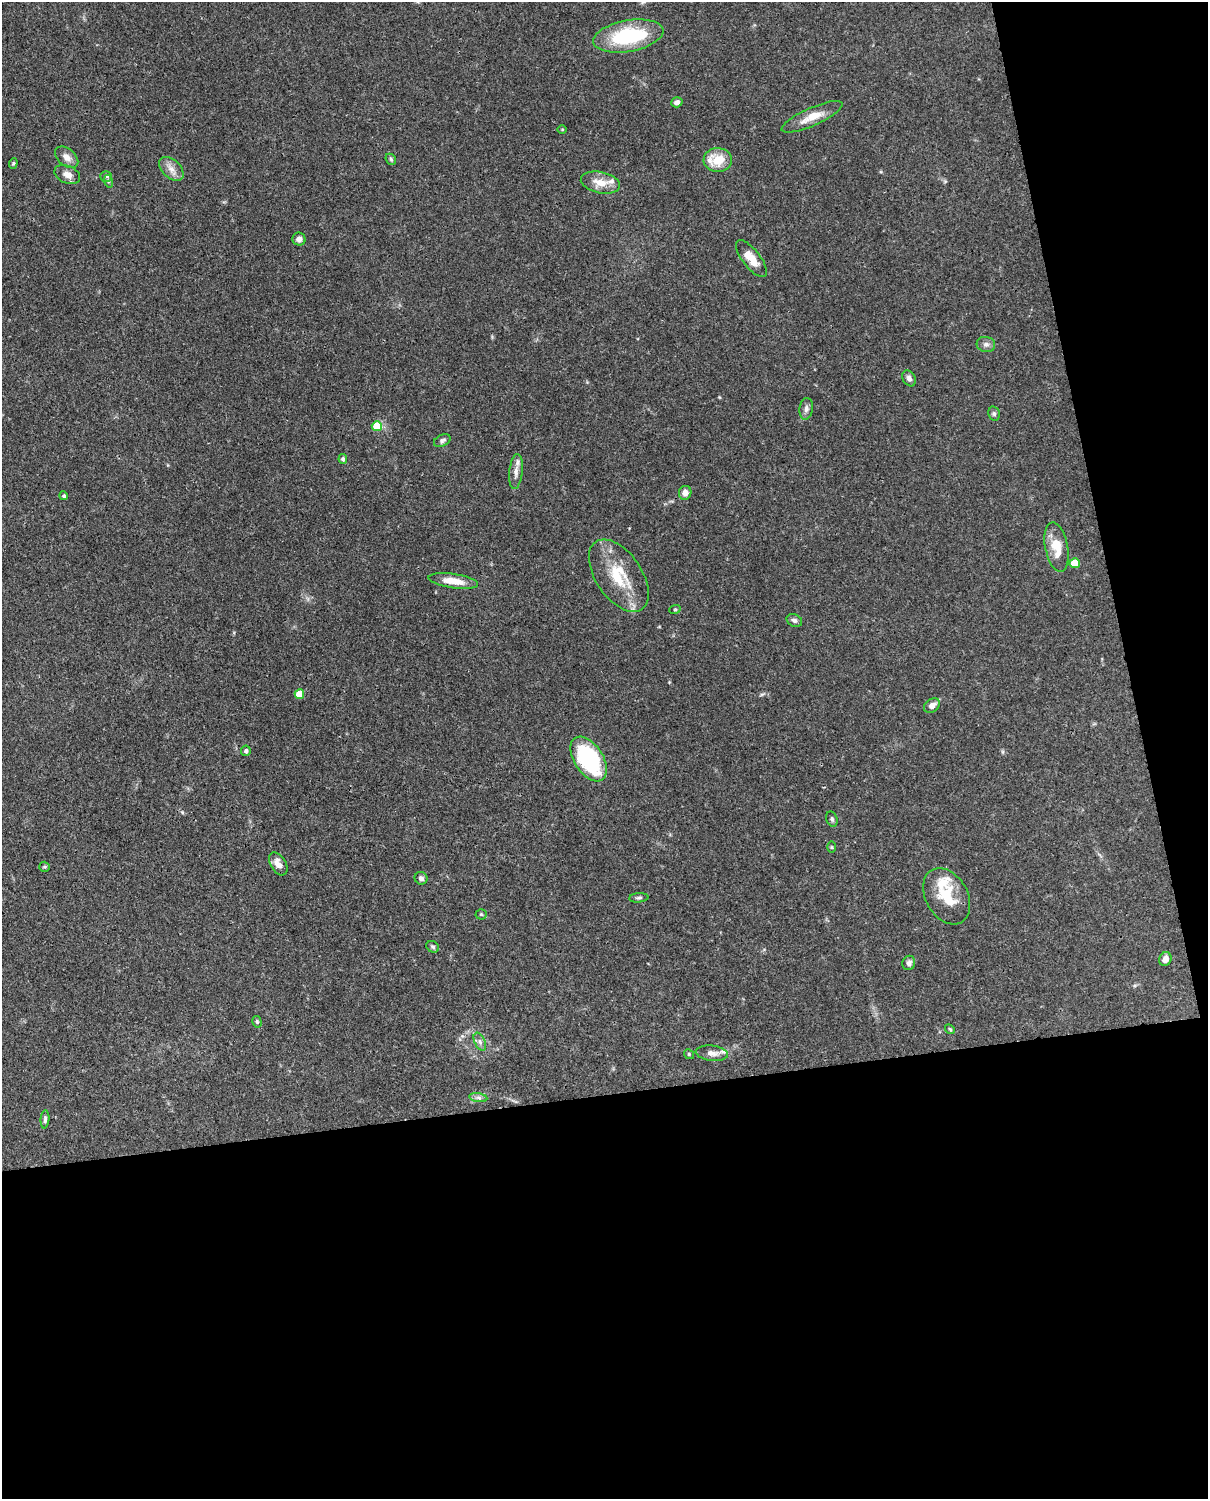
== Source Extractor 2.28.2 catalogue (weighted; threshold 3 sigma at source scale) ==
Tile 12 of 4 x 3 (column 4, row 3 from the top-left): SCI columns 3706-4911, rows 263-1759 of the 5012 x 4911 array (HDU 1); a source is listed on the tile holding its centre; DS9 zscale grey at full resolution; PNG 1210 x 1501 px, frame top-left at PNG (2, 2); each listed source drawn as its Kron ellipse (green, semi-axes under 4 px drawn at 4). Shown black and unused: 33% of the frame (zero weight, under 3 of 4 exposures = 7% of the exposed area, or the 3 px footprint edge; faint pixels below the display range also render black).
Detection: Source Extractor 2.28.2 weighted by HDU 2 'WHT'; one run over the whole footprint, this tile lists its part. Background 0.109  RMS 0.0042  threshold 0.0187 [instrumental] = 3 sigma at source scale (4.5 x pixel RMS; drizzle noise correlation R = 1.50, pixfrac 1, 0.05/0.05 arcsec/px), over >= 5 px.
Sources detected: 58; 5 inside a brighter listed object's ellipse — not listed separately; the other 53 listed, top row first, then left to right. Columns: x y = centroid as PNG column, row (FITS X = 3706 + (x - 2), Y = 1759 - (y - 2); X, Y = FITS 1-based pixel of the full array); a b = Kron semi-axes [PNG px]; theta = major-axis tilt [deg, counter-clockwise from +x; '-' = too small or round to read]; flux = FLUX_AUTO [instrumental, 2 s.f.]
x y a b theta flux
628 36 35 15 10 33
677 102 6 5 - 1.4
812 117 33 9 24 7
562 129 5 3 - 0.38
67 157 13 8 -40 2.9
391 159 6 4 -48 0.62
718 160 14 12 -3 9.6
13 163 5 4 - 0.54
171 169 14 9 -42 3.3
67 175 13 8 -24 3
106 176 6 5 - 0.76
108 181 6 4 -72 0.75
600 183 20 10 -11 6
299 239 6 6 - 1.7
751 259 22 9 -52 6.8
986 344 9 7 -12 1.7
909 378 8 6 -61 1.3
806 409 11 6 82 1.7
994 414 7 5 -76 0.91
377 426 5 5 - 10
442 441 9 5 28 1.1
343 459 5 4 - 1.1
516 472 17 6 84 2.7
685 493 7 6 - 2.8
64 496 4 4 - 0.72
1057 547 25 11 -79 9
1075 563 5 5 - 8.6
619 576 41 23 -55 18
453 581 25 7 -8 6.8
675 609 6 3 19 0.48
794 620 8 6 -25 1.3
299 694 5 4 - 7.6
932 705 9 6 35 2.5
246 751 5 5 - 1.1
589 759 25 14 -57 45
832 819 8 5 -71 0.83
832 847 5 3 - 0.45
278 864 12 7 -58 3.3
44 867 5 5 - 0.58
421 878 6 6 - 1.5
947 896 30 21 -60 14
639 898 9 4 5 0.9
481 914 5 5 - 0.54
433 947 7 5 -31 0.77
1165 959 7 6 - 2.8
909 963 7 6 - 1.7
257 1022 6 4 -74 0.64
950 1029 6 4 -43 0.55
480 1042 9 5 -64 1.4
712 1053 16 7 -6 2.9
689 1054 5 4 - 0.56
478 1098 9 4 -9 1.3
45 1119 9 4 86 1.1